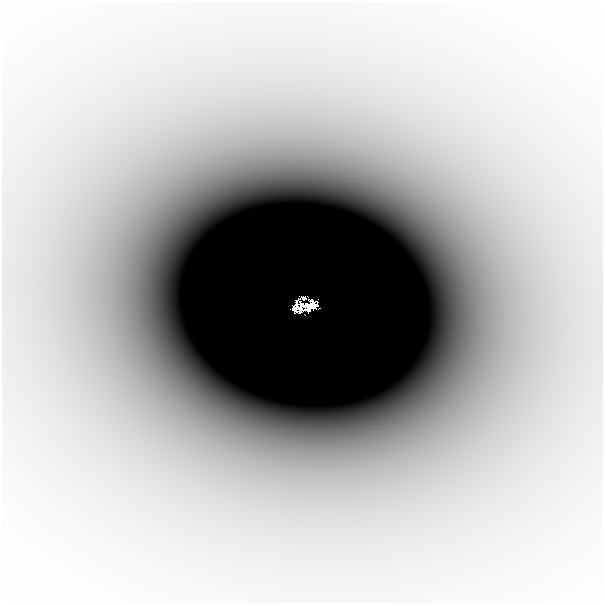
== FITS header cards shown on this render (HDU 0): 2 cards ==
NAXIS1  =                  601
NAXIS2  =                  601

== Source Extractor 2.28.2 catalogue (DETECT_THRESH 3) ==
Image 601 x 601 px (HDU 0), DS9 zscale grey, 1 PNG px = 1 image px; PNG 605 x 605 px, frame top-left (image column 1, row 601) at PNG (2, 2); no overlay
Background -1.72e-05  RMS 3.7e-06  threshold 1.10e-05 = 3 sigma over >= 5 px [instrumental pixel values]
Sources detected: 3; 1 with non-positive FLUX_AUTO (blend fragments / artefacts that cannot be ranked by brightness) is not listed; the other 2 listed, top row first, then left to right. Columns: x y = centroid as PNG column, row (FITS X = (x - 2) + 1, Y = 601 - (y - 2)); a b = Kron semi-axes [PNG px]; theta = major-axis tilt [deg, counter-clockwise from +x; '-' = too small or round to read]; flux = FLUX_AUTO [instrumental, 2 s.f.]
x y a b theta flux
304 298 4 3 - 0.024
299 309 11 6 -21 0.032
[1 non-positive-flux detection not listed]